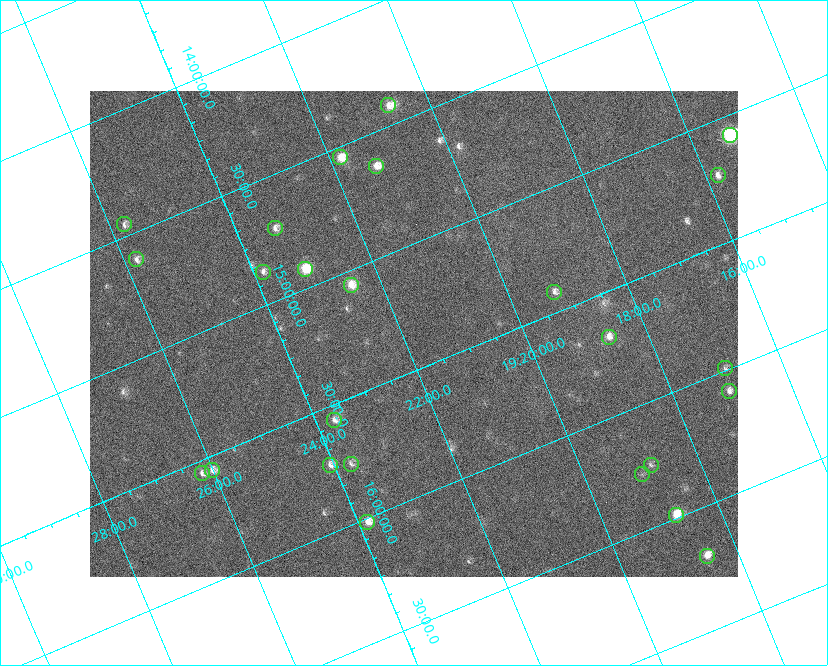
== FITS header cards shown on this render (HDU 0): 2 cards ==
NAXIS1  =                  648 / length of data axis 1
NAXIS2  =                  486 / length of data axis 2

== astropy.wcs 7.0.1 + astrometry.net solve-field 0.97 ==
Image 648 x 486 px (HDU 0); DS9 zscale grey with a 90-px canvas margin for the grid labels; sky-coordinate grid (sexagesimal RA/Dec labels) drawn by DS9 from the SOLVED WCS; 25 Tycho-2 reference stars matched to detected sources circled (green)
Header WCS: none
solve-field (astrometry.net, Tycho-2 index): SOLVED blind (the file carries no WCS)
Solved WCS: RA---TAN-SIP/DEC--TAN-SIP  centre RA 19:21:49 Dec +15:21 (290.45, +15.35 deg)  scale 15.3 arcsec/px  FOV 165.0' x 123.7'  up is -157 deg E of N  parity flipped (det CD > 0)
(file carries no celestial WCS; the grid is the blind solution)
Tycho-2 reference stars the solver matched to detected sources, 25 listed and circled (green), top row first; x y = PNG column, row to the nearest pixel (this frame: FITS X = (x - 90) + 1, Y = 486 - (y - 91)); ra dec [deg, ICRS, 3 dp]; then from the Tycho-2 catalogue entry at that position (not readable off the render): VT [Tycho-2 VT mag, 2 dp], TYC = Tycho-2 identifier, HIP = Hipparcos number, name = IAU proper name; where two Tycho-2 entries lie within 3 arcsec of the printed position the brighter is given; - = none
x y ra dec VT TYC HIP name
388 105 290.170 +14.419 7.86 1054-844-1 95082 -
730 135 288.834 +15.084 5.69 1599-3869-1 94624 -
340 157 290.452 +14.543 7.44 1054-679-1 - -
376 166 290.323 +14.634 7.66 1054-951-1 95132 -
718 175 288.951 +15.222 8.24 1599-3918-1 94665 -
124 224 291.441 +14.452 8.37 1067-789-1 - -
275 228 290.838 +14.713 8.21 1054-205-1 95303 -
136 259 291.451 +14.609 8.24 1067-445-1 95522 -
305 269 290.784 +14.921 6.67 1054-223-1 95287 -
263 272 290.960 +14.864 8.44 1054-411-1 - -
351 285 290.625 +15.059 7.77 1600-2349-1 - -
554 292 289.809 +15.416 8.37 1599-3313-1 94944 -
609 337 289.664 +15.681 7.94 1599-1947-1 94894 -
725 368 289.242 +15.992 8.86 1599-2780-1 - -
729 391 289.265 +16.088 8.20 1599-2332-1 - -
334 420 290.922 +15.560 8.69 1600-1874-1 - -
351 464 290.929 +15.760 8.70 1600-822-1 95334 -
330 465 291.017 +15.730 8.16 1600-168-1 - -
651 465 289.708 +16.250 8.60 1599-1761-1 - -
212 470 291.504 +15.557 8.17 1600-1630-1 95542 -
202 473 291.551 +15.552 8.28 1600-1749-1 95559 -
642 474 289.759 +16.274 9.33 1599-1589-1 - -
676 515 289.688 +16.488 7.07 1599-570-1 94905 -
367 522 290.960 +16.014 7.62 1600-1088-1 95346 -
707 556 289.631 +16.698 7.50 1599-66-1 94884 -